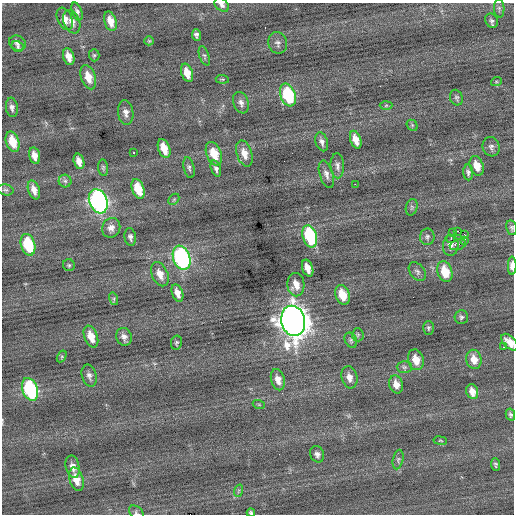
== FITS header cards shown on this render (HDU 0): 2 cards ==
NAXIS1  =                  512 / Axis length
NAXIS2  =                  512 / Axis length

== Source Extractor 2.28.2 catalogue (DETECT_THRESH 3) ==
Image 512 x 512 px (HDU 0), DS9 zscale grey, 1 PNG px = 1 image px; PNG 516 x 516 px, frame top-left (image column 1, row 512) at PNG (2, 3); each listed source drawn as its Kron ellipse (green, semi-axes under 4 px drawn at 4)
Background -0.00463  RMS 0.79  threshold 2.38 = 3 sigma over >= 5 px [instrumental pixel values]
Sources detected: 106; all 106 listed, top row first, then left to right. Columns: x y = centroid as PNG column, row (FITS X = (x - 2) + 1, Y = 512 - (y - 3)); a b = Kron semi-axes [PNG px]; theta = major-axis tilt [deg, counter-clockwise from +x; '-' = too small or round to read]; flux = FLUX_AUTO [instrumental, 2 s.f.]
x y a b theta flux
222 5 8 6 -41 200
499 8 9 5 -86 120
77 12 9 5 -70 160
65 19 12 7 -67 390
110 21 10 6 -73 510
492 21 7 6 - 140
72 22 12 8 -68 360
196 35 6 4 -83 150
149 41 5 4 - 66
17 43 9 7 -27 220
278 43 11 9 -70 230
18 47 6 5 - 110
94 55 6 5 - 90
204 56 10 5 -71 120
69 57 9 5 -72 470
187 73 9 5 -72 640
88 77 12 7 -72 670
222 79 6 2 -5 55
496 82 5 3 - 57
288 95 12 7 -69 3400
456 98 8 6 -65 130
241 103 11 7 -70 250
386 105 6 4 2 66
12 107 9 6 -82 210
126 113 12 7 -83 280
412 125 6 5 - 83
356 140 9 5 -70 570
13 142 10 6 -73 1100
322 142 10 6 -71 220
491 147 10 8 -73 190
164 148 10 5 -70 810
134 152 3 2 - 150
244 153 13 7 -72 540
214 154 12 7 -69 1000
34 156 8 5 -75 380
79 161 8 5 -73 390
337 166 12 7 -87 230
477 166 10 6 -71 670
103 168 8 5 -84 100
189 168 10 5 -77 140
216 168 8 5 -70 180
468 172 8 5 -87 150
326 174 14 6 -72 270
65 181 6 6 - 150
355 184 2 2 - 190
138 189 10 6 -71 1300
6 190 8 5 -14 120
34 190 10 5 -71 410
174 199 6 4 45 81
98 201 12 9 -68 17000
412 207 8 5 74 120
111 228 10 9 - 310
511 228 7 5 -78 110
458 231 2 2 - 470
453 233 2 2 - 34
465 235 2 2 - 47
310 236 11 7 -72 5000
130 237 9 6 -82 180
427 237 8 7 - 160
451 238 3 2 - 450
465 240 3 3 - 68
28 245 11 7 -73 2600
451 245 10 8 85 260
458 245 8 5 20 280
182 258 12 8 -70 9800
69 265 6 6 - 94
512 266 9 4 -90 440
308 268 8 5 -70 490
417 272 10 7 -52 170
445 272 11 7 -72 1200
160 274 13 8 -66 490
296 285 11 8 -88 520
177 293 9 5 -70 410
342 295 10 7 -72 1000
114 299 6 4 -72 87
461 317 7 6 - 130
293 321 15 12 -76 81000
428 328 7 5 90 100
358 335 6 5 - 96
91 337 11 6 -69 650
124 337 9 7 -66 260
351 340 8 6 -63 120
510 342 10 6 -45 510
176 343 7 5 79 100
503 347 2 2 - 210
62 356 6 4 58 71
474 359 10 7 -75 580
416 360 10 8 -74 680
404 367 7 6 - 130
89 376 11 7 -73 220
349 377 11 8 -76 390
278 380 11 6 -74 430
396 384 9 7 -75 450
30 389 12 7 -70 5500
472 392 7 6 - 450
259 405 6 4 -20 69
510 415 6 4 -76 120
440 441 7 3 -9 58
317 454 8 7 - 190
398 460 10 5 79 140
496 465 6 4 -86 99
73 467 11 6 -76 320
76 479 12 7 -73 680
238 491 6 4 71 73
136 513 9 6 -45 130
251 513 4 3 - 88
At the frame edge (FLAGS 8, measured only in part): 7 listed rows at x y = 222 5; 511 228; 512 266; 510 342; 30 389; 136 513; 251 513